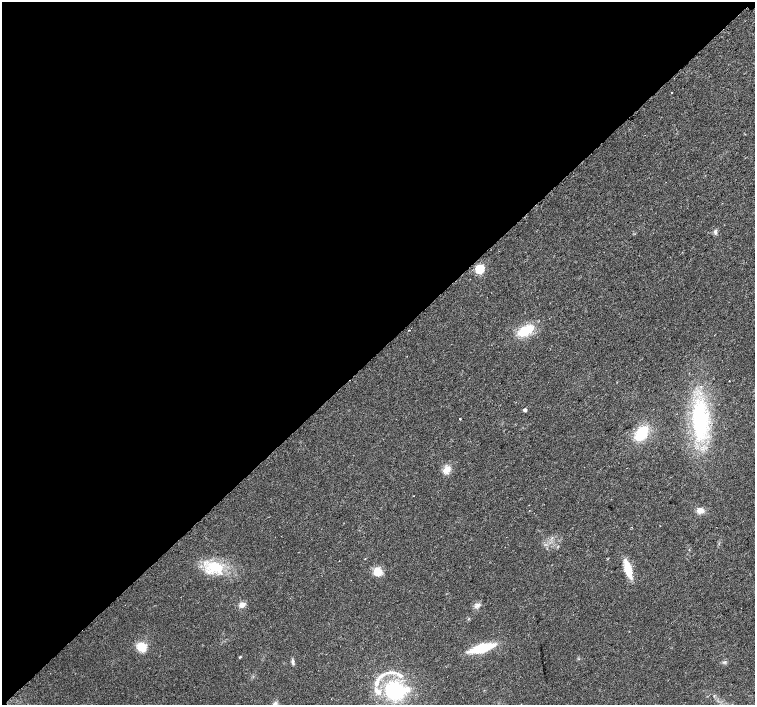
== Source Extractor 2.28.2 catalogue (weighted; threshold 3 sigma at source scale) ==
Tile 5 of 4 x 4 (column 1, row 2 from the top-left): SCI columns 56-1560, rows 3019-4423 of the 6096 x 6087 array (HDU 1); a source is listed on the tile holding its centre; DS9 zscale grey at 2 x 2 block average (1 PNG px = mean of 2 x 2 image px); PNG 757 x 707 px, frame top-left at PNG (2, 2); no overlay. Shown black and unused: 50% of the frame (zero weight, under 2 of 3 exposures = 2% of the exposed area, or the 3 px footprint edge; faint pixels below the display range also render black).
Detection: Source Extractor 2.28.2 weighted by HDU 2 'WHT'; one run over the whole footprint, this tile lists its part. Background 0.0314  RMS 0.0055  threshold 0.0248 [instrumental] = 3 sigma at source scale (4.5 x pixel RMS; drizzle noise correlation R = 1.50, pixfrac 1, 0.0396/0.0396 arcsec/px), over >= 5 px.
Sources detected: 32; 1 cosmic-ray / hot-pixel residue — not listed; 5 inside a brighter listed object's ellipse — not listed separately; the other 26 listed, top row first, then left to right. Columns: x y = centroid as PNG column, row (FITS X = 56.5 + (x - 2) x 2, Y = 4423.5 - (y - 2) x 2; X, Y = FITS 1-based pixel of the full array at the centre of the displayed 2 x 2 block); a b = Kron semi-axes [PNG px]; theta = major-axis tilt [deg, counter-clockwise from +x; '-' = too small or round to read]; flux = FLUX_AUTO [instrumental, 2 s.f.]
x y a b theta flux
671 93 2 2 - 0.89
745 134 2 2 - 0.49
715 231 6 5 - 3.2
479 269 4 3 - 82
409 330 2 2 - 1.4
525 330 17 8 29 38
729 381 2 2 - 0.59
525 410 3 3 - 4.1
460 419 2 2 - 1.4
700 420 38 16 -84 130
641 433 14 9 51 45
447 469 10 8 55 11
700 510 8 6 -17 9.1
215 567 22 13 -9 41
628 569 14 6 -74 33
377 571 8 7 - 20
242 605 7 5 24 6.5
477 605 7 3 31 3.6
141 647 10 8 -54 21
482 648 19 6 15 62
240 657 3 2 - 0.95
293 662 7 4 -86 3
393 672 7 4 3 4.3
381 676 15 4 39 7.2
376 683 9 4 72 9
395 691 18 17 - 100
Diffuse or blended objects may show on this block-average render without a row.